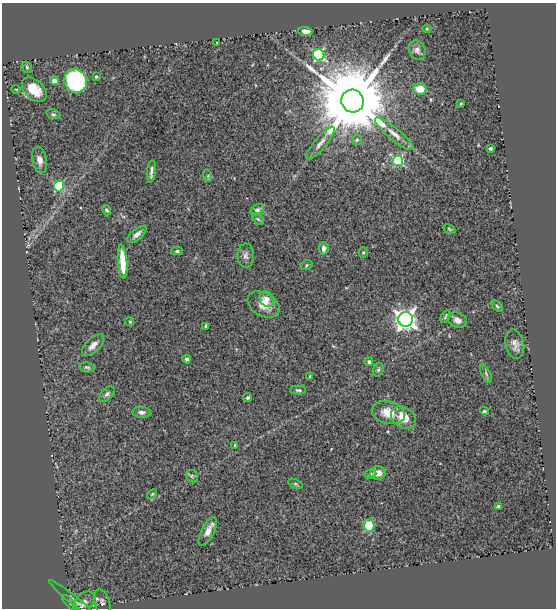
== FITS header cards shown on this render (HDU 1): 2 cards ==
NAXIS1  =                  554
NAXIS2  =                  606

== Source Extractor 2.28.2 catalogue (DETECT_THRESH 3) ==
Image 554 x 606 px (HDU 1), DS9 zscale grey, 1 PNG px = 1 image px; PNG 558 x 610 px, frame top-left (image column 1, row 606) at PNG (2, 3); each listed source drawn as its Kron ellipse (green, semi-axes under 4 px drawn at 4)
Background 0.649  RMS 0.036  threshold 0.109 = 3 sigma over >= 5 px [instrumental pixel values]
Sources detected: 71; all 71 listed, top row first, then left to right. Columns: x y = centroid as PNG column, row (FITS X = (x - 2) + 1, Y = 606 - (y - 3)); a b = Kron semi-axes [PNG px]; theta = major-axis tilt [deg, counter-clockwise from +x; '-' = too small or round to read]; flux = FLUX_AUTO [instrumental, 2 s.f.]
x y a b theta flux
427 29 4 4 - 2.5
305 31 7 4 -3 13
217 42 2 2 - 1.9
417 50 10 8 -61 10
319 55 6 5 - 280
27 67 6 5 - 3.4
96 76 3 3 - 3.6
54 81 4 4 - 16
76 81 12 11 - 330
16 89 5 3 - 1.9
420 89 7 5 -4 34
34 90 15 9 -43 47
353 101 11 11 - 43000
461 103 3 3 - 2.4
53 114 7 4 -17 4.4
394 134 24 6 -40 22
357 140 5 5 - 5.1
320 143 21 6 50 17
490 149 4 4 - 4.2
40 160 13 7 -77 17
398 161 5 5 - 210
151 171 11 3 83 8.2
208 176 6 4 -73 3.1
59 186 5 5 - 170
107 210 5 4 - 5.3
257 210 7 5 34 9.3
258 219 7 4 -45 3.7
449 229 6 3 -28 2.9
137 234 11 5 39 13
324 248 6 5 - 9.4
177 251 6 4 2 3.8
363 253 5 4 - 3.1
246 256 12 8 -89 10
123 262 17 4 -86 61
306 265 6 5 - 3.8
267 299 8 6 -49 18
264 305 17 11 -30 35
497 306 7 3 -45 3.2
446 316 7 4 62 4.3
405 319 7 7 - 1600
457 320 10 7 -28 14
130 322 4 3 - 2.4
206 326 4 3 - 4.1
515 344 15 9 -78 17
93 345 14 7 43 20
187 359 4 4 - 6.7
369 362 4 4 - 6.7
87 367 7 5 -8 4.5
378 370 7 5 73 4.6
486 373 9 4 -64 5.6
310 376 3 2 - 2.5
298 390 7 4 -2 4.4
107 394 9 5 45 6.8
247 398 4 4 - 3.9
484 411 4 3 - 4.4
141 412 9 5 -1 9.8
388 413 17 11 -13 41
403 418 13 10 -33 41
235 445 3 3 - 3.2
378 473 8 6 0 22
370 474 6 4 17 4.3
192 476 7 5 -50 3.9
296 484 8 4 -27 4
152 494 6 3 45 2.7
498 506 4 3 - 3.6
369 525 6 5 - 58
208 531 16 6 63 19
72 599 30 4 -39 11
84 602 12 8 45 16
102 602 13 7 -73 9.5
70 603 10 4 -45 5.5
At the frame edge (FLAGS 8, measured only in part): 1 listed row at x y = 84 602